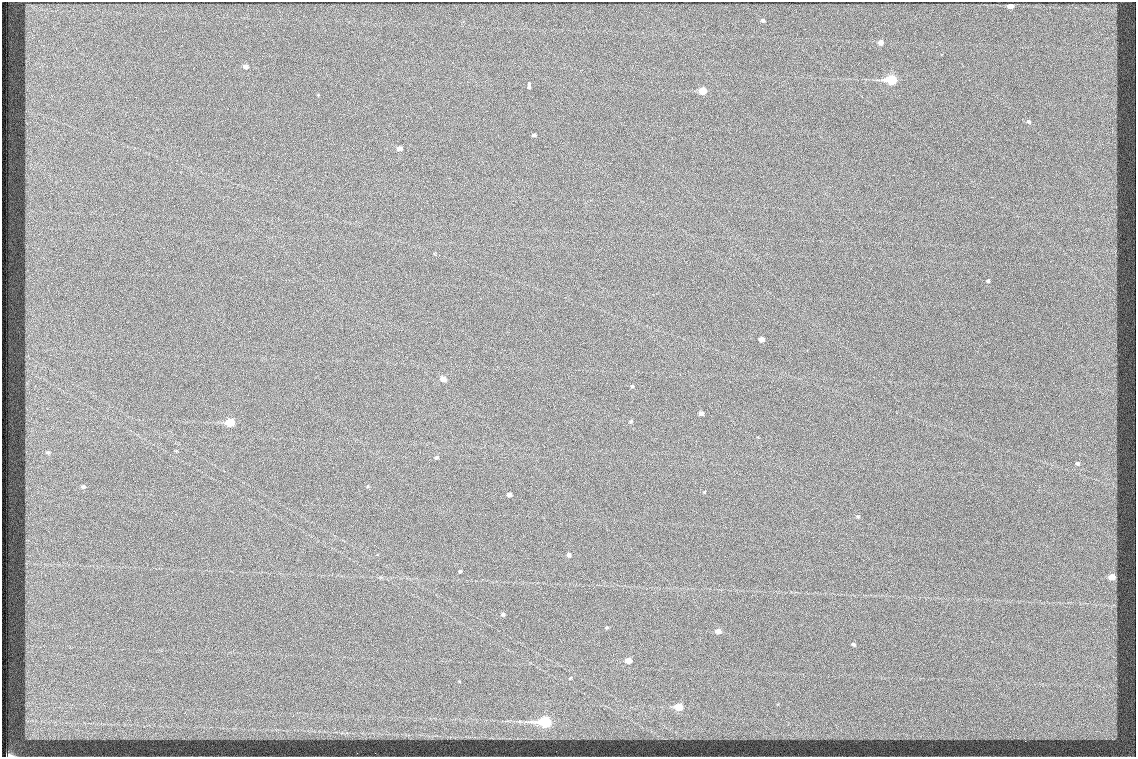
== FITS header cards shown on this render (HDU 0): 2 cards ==
NAXIS1  =                 1134
NAXIS2  =                  755

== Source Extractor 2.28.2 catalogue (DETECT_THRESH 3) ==
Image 1134 x 755 px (HDU 0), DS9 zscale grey, 1 PNG px = 1 image px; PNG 1138 x 759 px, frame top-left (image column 1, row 755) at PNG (2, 2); no overlay
Background 262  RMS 2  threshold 6.01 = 3 sigma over >= 5 px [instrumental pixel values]
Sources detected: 43; all 43 listed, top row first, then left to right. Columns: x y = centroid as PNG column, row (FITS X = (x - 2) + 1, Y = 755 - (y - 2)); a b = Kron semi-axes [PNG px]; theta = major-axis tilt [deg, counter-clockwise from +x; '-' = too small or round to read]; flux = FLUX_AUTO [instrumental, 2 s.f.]
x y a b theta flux
1010 6 5 4 - 970
763 20 7 6 - 340
880 42 7 6 - 730
246 66 5 3 - 440
891 80 7 5 0 8500
529 83 4 3 - 520
788 83 2 2 - 66
528 87 4 3 - 770
702 91 5 5 - 2600
1029 122 7 6 - 330
534 135 4 3 - 240
399 148 4 4 - 530
163 248 3 2 - 120
988 281 5 5 - 220
74 322 2 2 - 66
762 339 5 4 - 700
443 379 5 4 - 1000
632 386 3 3 - 98
701 413 4 4 - 460
631 421 3 3 - 140
230 422 6 5 - 4700
696 441 2 2 - 130
48 452 7 5 -29 310
437 457 3 3 - 230
387 461 2 2 - 180
1077 463 5 5 - 260
368 486 5 3 - 92
83 487 5 4 - 250
509 494 4 4 - 430
858 516 7 5 -42 290
568 555 4 4 - 320
1038 568 2 2 - 70
460 571 3 3 - 170
1112 577 5 4 - 1200
107 613 2 2 - 59
503 614 3 3 - 190
607 628 4 2 - 120
718 631 6 5 - 880
853 644 6 5 - 320
628 660 5 4 - 1500
679 707 5 4 - 3600
545 722 7 5 3 12000
10 755 8 3 0 400
At the frame edge (FLAGS 8, measured only in part): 1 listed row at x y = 10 755